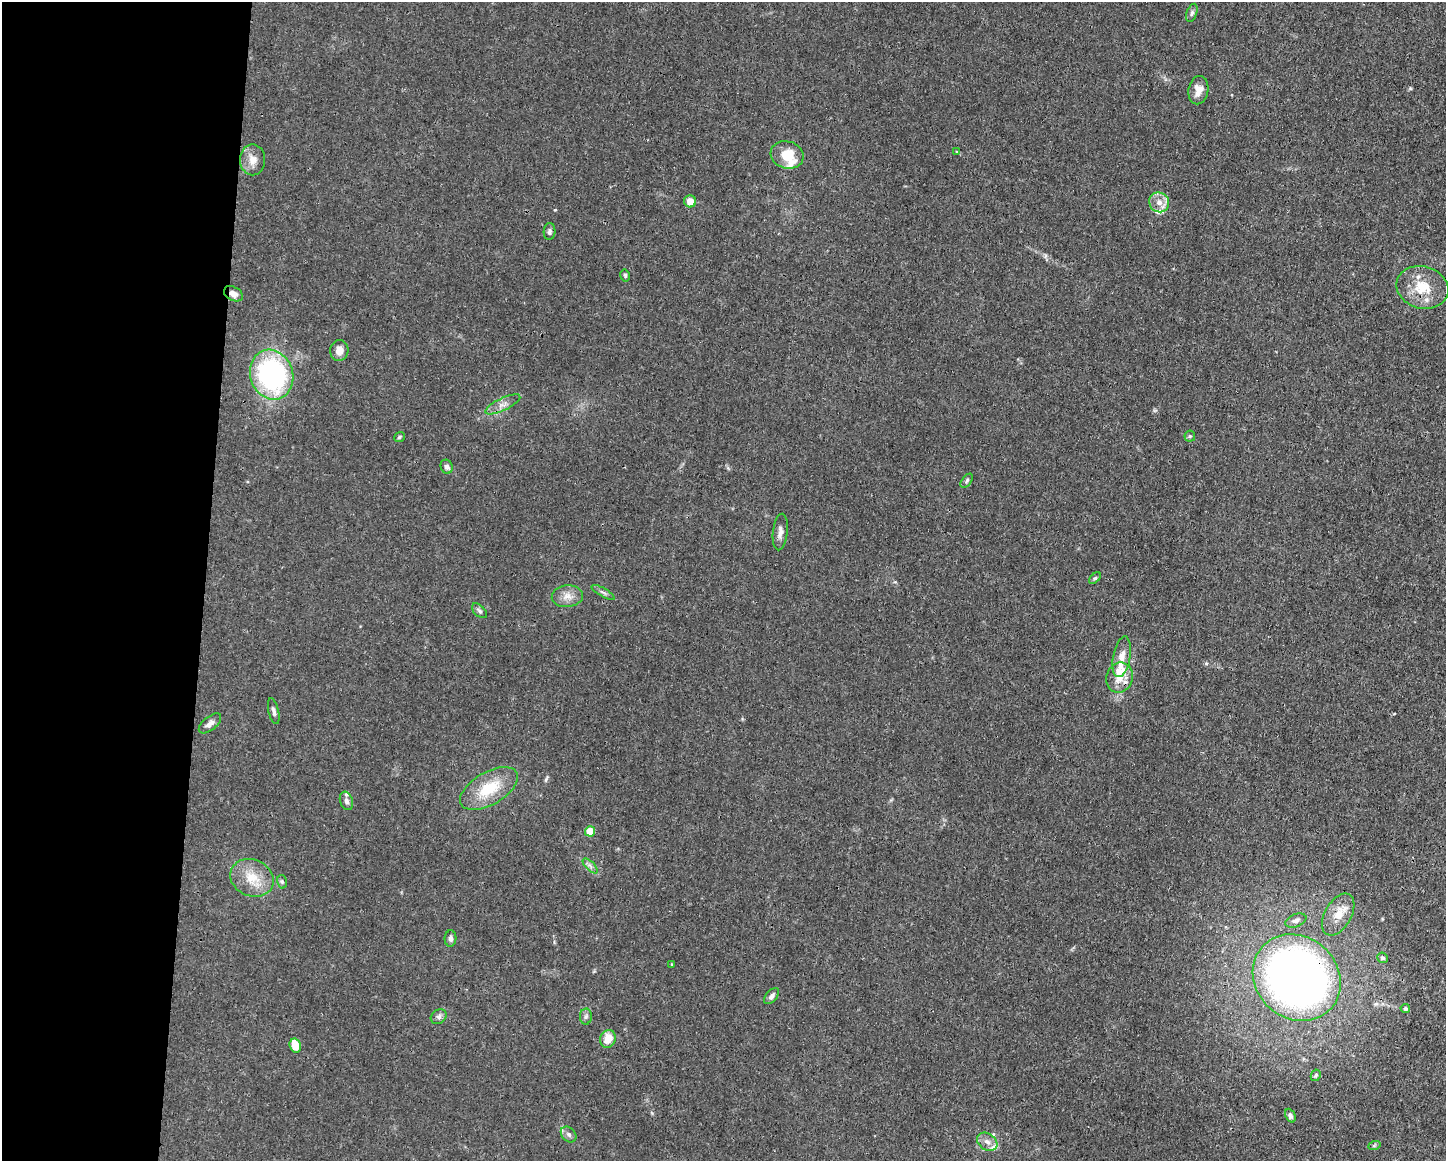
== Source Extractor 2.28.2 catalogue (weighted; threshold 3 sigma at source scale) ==
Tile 4 of 3 x 4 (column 1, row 2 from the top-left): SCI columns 112-1555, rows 2320-3478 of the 4666 x 4638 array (HDU 1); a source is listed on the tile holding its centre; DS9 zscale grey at full resolution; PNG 1448 x 1163 px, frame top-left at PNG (2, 2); each listed source drawn as its Kron ellipse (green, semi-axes under 4 px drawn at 4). Shown black and unused: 14% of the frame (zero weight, under 3 of 4 exposures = <1% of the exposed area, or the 3 px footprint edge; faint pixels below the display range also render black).
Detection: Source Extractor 2.28.2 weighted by HDU 2 'WHT'; one run over the whole footprint, this tile lists its part. Background 0.0165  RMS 0.0025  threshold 0.0113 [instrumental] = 3 sigma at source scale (4.5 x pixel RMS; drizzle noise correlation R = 1.50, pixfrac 1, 0.05/0.05 arcsec/px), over >= 5 px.
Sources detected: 57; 7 inside a brighter listed object's ellipse — not listed separately; the other 50 listed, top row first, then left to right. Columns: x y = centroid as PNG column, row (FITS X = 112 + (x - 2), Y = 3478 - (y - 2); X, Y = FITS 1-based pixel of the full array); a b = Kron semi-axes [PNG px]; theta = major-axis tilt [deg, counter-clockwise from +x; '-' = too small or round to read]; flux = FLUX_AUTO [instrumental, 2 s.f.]
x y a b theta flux
1192 13 9 5 71 0.66
1198 90 14 10 79 2.5
957 152 4 4 - 0.36
787 155 17 13 -15 5.7
253 160 15 12 -89 2.8
690 201 6 6 - 2.7
1159 202 10 9 - 2.3
549 231 8 6 88 0.74
625 275 6 4 -76 0.41
1422 287 26 21 -15 7.6
233 294 10 6 -28 1.5
339 351 10 9 - 2
272 375 25 21 -71 47
503 404 19 6 26 1.7
1190 436 5 5 - 0.39
399 437 6 4 38 0.39
447 467 7 6 - 0.87
967 481 8 4 55 0.48
780 532 18 7 84 1.5
1095 578 7 4 43 0.44
603 592 13 4 -29 0.74
567 596 15 11 4 2.4
479 611 9 5 -45 0.64
1122 657 20 8 79 2.3
1119 678 15 13 70 3.6
274 711 13 5 -76 0.82
210 723 13 6 39 1.3
489 789 32 16 30 9.4
346 801 9 6 -71 0.92
590 831 5 5 - 6.8
590 866 9 3 -45 0.65
252 878 22 18 -24 5.9
282 882 7 5 -77 0.46
1338 914 23 13 60 3.9
1296 920 11 6 19 0.98
450 938 8 6 89 0.74
1383 958 5 5 - 0.65
672 964 4 3 - 0.24
1297 978 46 40 -42 180
772 996 9 5 49 0.94
1405 1008 5 4 - 0.37
439 1017 8 7 - 0.81
586 1017 8 6 88 0.69
608 1039 9 7 68 3.7
295 1046 7 5 -74 4.4
1316 1075 6 5 - 0.52
1290 1116 7 5 -66 0.79
569 1134 9 6 -47 0.86
987 1142 11 8 -34 1.5
1374 1146 6 4 20 0.38
Overlapping masked pixels (flux is a lower limit): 3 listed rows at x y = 1422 287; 233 294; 1297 978